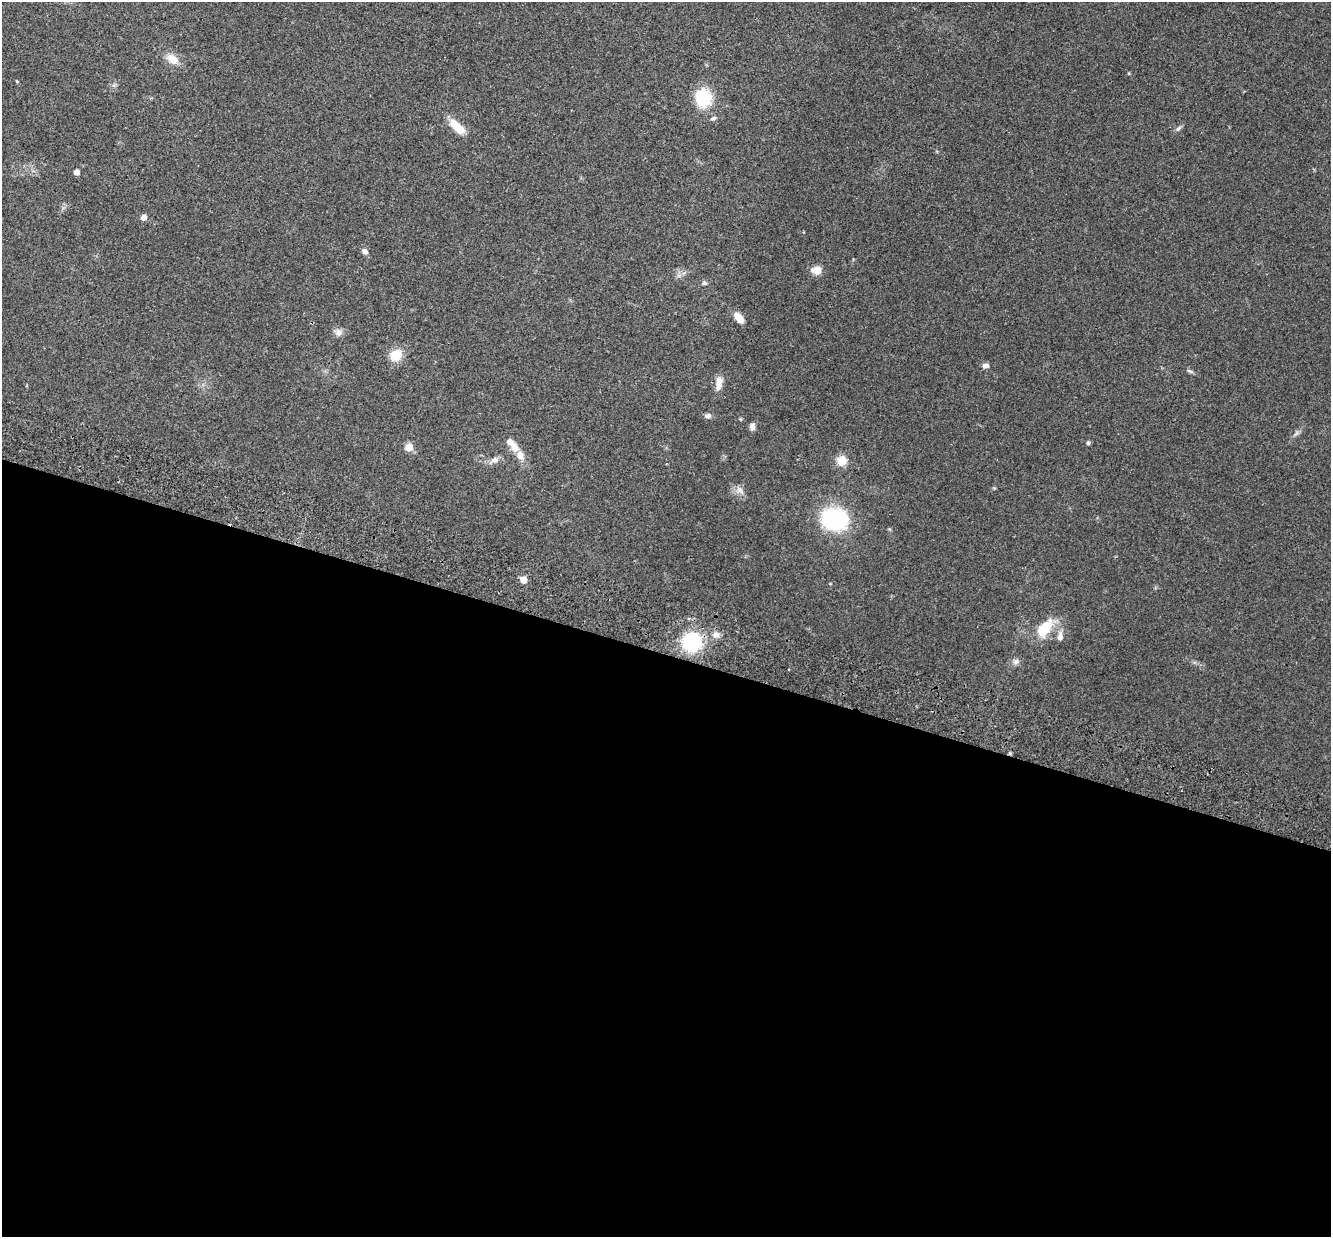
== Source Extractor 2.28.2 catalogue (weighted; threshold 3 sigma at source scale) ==
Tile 14 of 4 x 4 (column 2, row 4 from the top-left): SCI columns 1351-2679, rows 187-1421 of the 5357 x 5440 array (HDU 1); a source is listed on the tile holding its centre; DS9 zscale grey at full resolution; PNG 1333 x 1239 px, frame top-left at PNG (2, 2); no overlay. Shown black and unused: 47% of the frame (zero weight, under 2 of 3 exposures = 3% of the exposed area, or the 3 px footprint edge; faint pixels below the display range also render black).
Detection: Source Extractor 2.28.2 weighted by HDU 2 'WHT'; one run over the whole footprint, this tile lists its part. Background 0.0531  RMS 0.0079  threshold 0.0354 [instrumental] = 3 sigma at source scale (4.5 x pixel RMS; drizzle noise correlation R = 1.50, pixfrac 1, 0.05/0.05 arcsec/px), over >= 5 px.
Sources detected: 35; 2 inside a brighter listed object's ellipse — not listed separately; the other 33 listed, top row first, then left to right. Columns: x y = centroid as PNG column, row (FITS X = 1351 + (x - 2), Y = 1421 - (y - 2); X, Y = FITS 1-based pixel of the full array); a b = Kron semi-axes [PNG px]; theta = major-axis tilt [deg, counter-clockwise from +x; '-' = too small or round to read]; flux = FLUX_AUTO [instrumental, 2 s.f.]
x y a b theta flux
172 59 15 10 -35 9
1129 73 3 3 - 0.79
703 98 14 13 - 40
713 118 8 5 19 1.6
457 127 22 8 -44 14
1178 128 9 5 45 1.9
77 172 4 4 - 5.3
144 218 5 5 - 5.4
365 251 8 6 -44 2.8
816 270 9 7 0 8.8
704 283 7 5 -32 1.6
739 318 13 7 -53 7.9
338 332 10 9 - 3.8
396 355 13 11 24 14
985 366 7 6 - 2.9
1189 371 10 4 -24 1.7
719 386 12 10 75 4.9
708 416 8 6 -3 2.8
752 427 8 6 85 3.1
510 442 17 9 -43 5.9
1088 443 5 4 - 1.2
409 447 5 5 - 17
520 455 10 9 - 6
494 460 13 8 23 4
842 461 5 5 - 37
740 490 9 7 -16 3.4
834 519 22 17 -10 88
524 580 5 5 - 12
1044 628 25 14 51 20
716 635 9 7 31 4
1060 636 12 7 84 4.1
692 642 15 15 - 63
1016 662 9 7 31 2.7